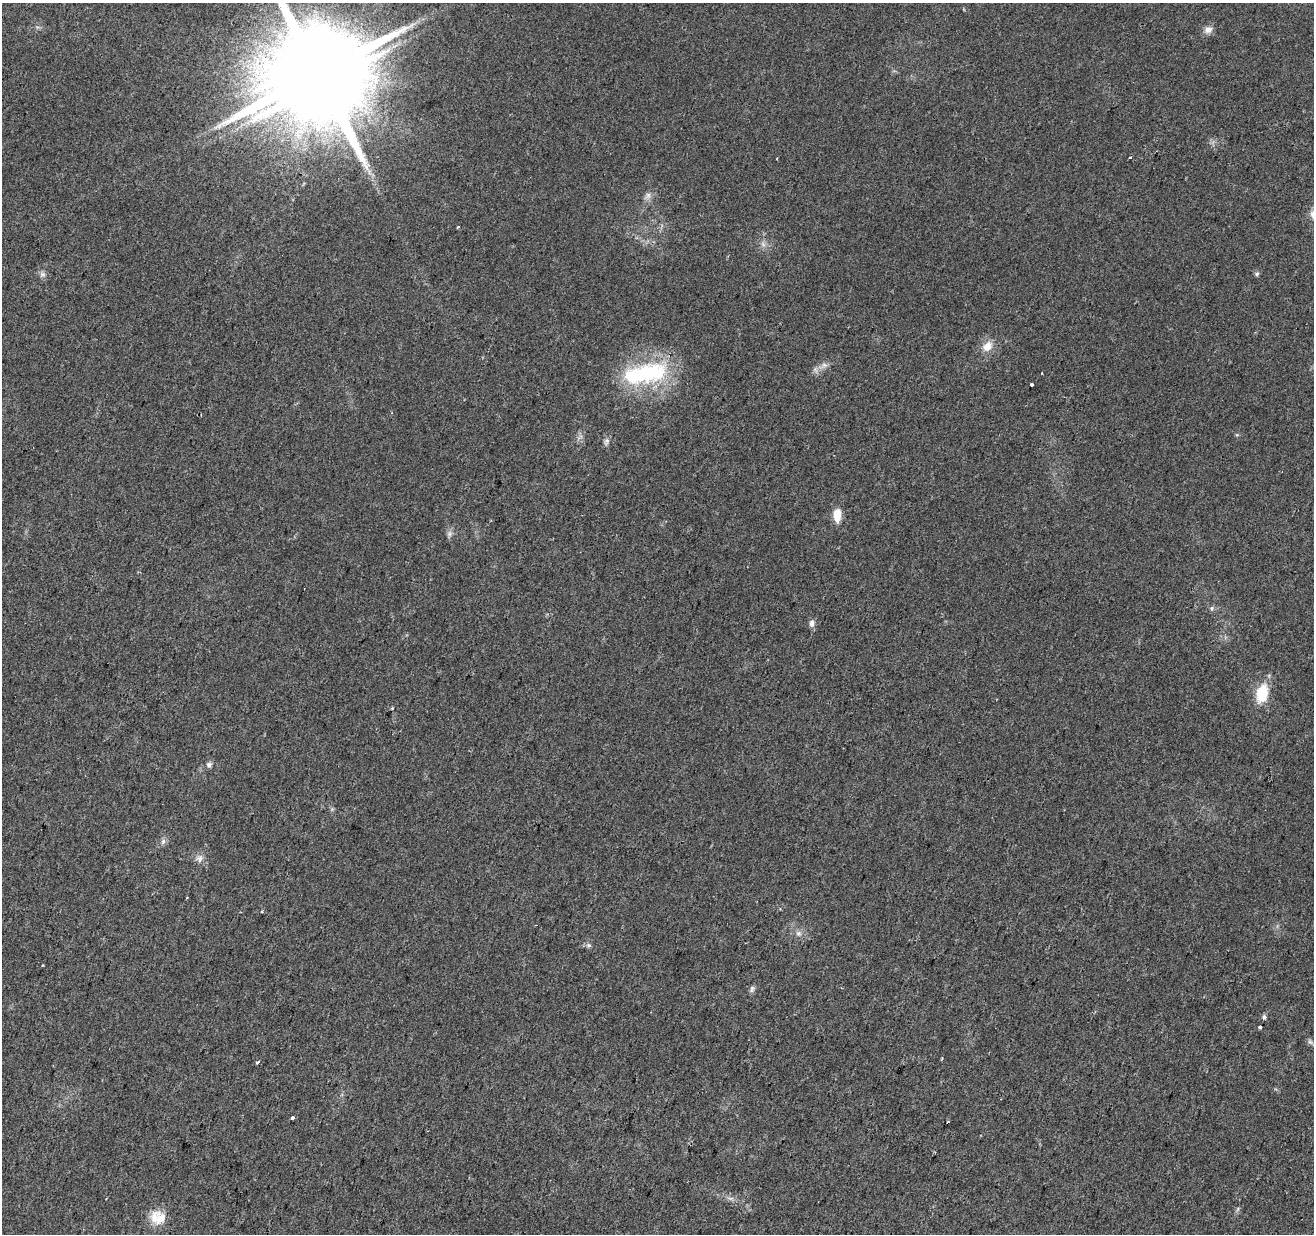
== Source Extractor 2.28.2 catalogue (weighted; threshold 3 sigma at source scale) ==
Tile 7 of 4 x 4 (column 3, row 2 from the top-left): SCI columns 2629-3940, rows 2744-3975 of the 5253 x 5423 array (HDU 1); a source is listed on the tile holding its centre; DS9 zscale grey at full resolution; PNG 1316 x 1236 px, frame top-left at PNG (2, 3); no overlay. Shown black and unused: <1% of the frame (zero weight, under 2 of 3 exposures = <1% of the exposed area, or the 3 px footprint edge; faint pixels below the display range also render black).
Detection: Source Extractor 2.28.2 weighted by HDU 2 'WHT'; one run over the whole footprint, this tile lists its part. Background 0.0431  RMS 0.0057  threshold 0.0255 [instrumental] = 3 sigma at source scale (4.5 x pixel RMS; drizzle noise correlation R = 1.50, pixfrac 1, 0.0396/0.0396 arcsec/px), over >= 5 px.
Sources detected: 39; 2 too faint to see at this stretch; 1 inside a brighter object's white glare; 2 cosmic-ray / hot-pixel residue — not listed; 1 inside a brighter listed object's ellipse — not listed separately; the other 33 listed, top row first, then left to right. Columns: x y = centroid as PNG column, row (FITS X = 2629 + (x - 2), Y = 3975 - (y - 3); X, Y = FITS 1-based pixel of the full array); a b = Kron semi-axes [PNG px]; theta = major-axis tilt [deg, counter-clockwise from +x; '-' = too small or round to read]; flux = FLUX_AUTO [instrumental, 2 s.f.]
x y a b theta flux
1208 30 11 10 - 3.2
317 74 29 23 54 13000
1130 158 3 2 - 0.61
458 227 3 3 - 0.8
42 274 8 6 0 1.9
1257 274 6 5 - 1.3
987 346 14 10 44 6.6
824 365 9 7 -2 2.3
645 374 62 24 11 60
1032 384 3 3 - 1.2
606 441 9 6 63 1.7
837 515 14 8 86 9
449 534 9 7 72 2
1212 608 6 4 89 0.92
812 623 9 6 83 2.3
1262 693 23 14 77 17
392 708 3 3 - 2.5
209 765 7 6 - 1.8
163 841 7 4 73 1.3
199 858 10 9 - 3.1
187 898 3 2 - 0.55
262 912 3 3 - 1.2
798 933 9 8 - 2.4
589 945 8 6 -20 1.3
752 988 10 4 53 1.4
1264 1017 6 5 - 1.3
1260 1027 3 3 - 2.7
1310 1042 8 5 -44 1.5
258 1062 5 3 - 1.3
292 1118 4 3 - 3.7
731 1198 9 4 0 1.5
1238 1209 7 4 71 0.9
161 1219 21 16 81 8.8
Isophote crosses this tile's border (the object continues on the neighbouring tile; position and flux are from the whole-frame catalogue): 1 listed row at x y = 317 74